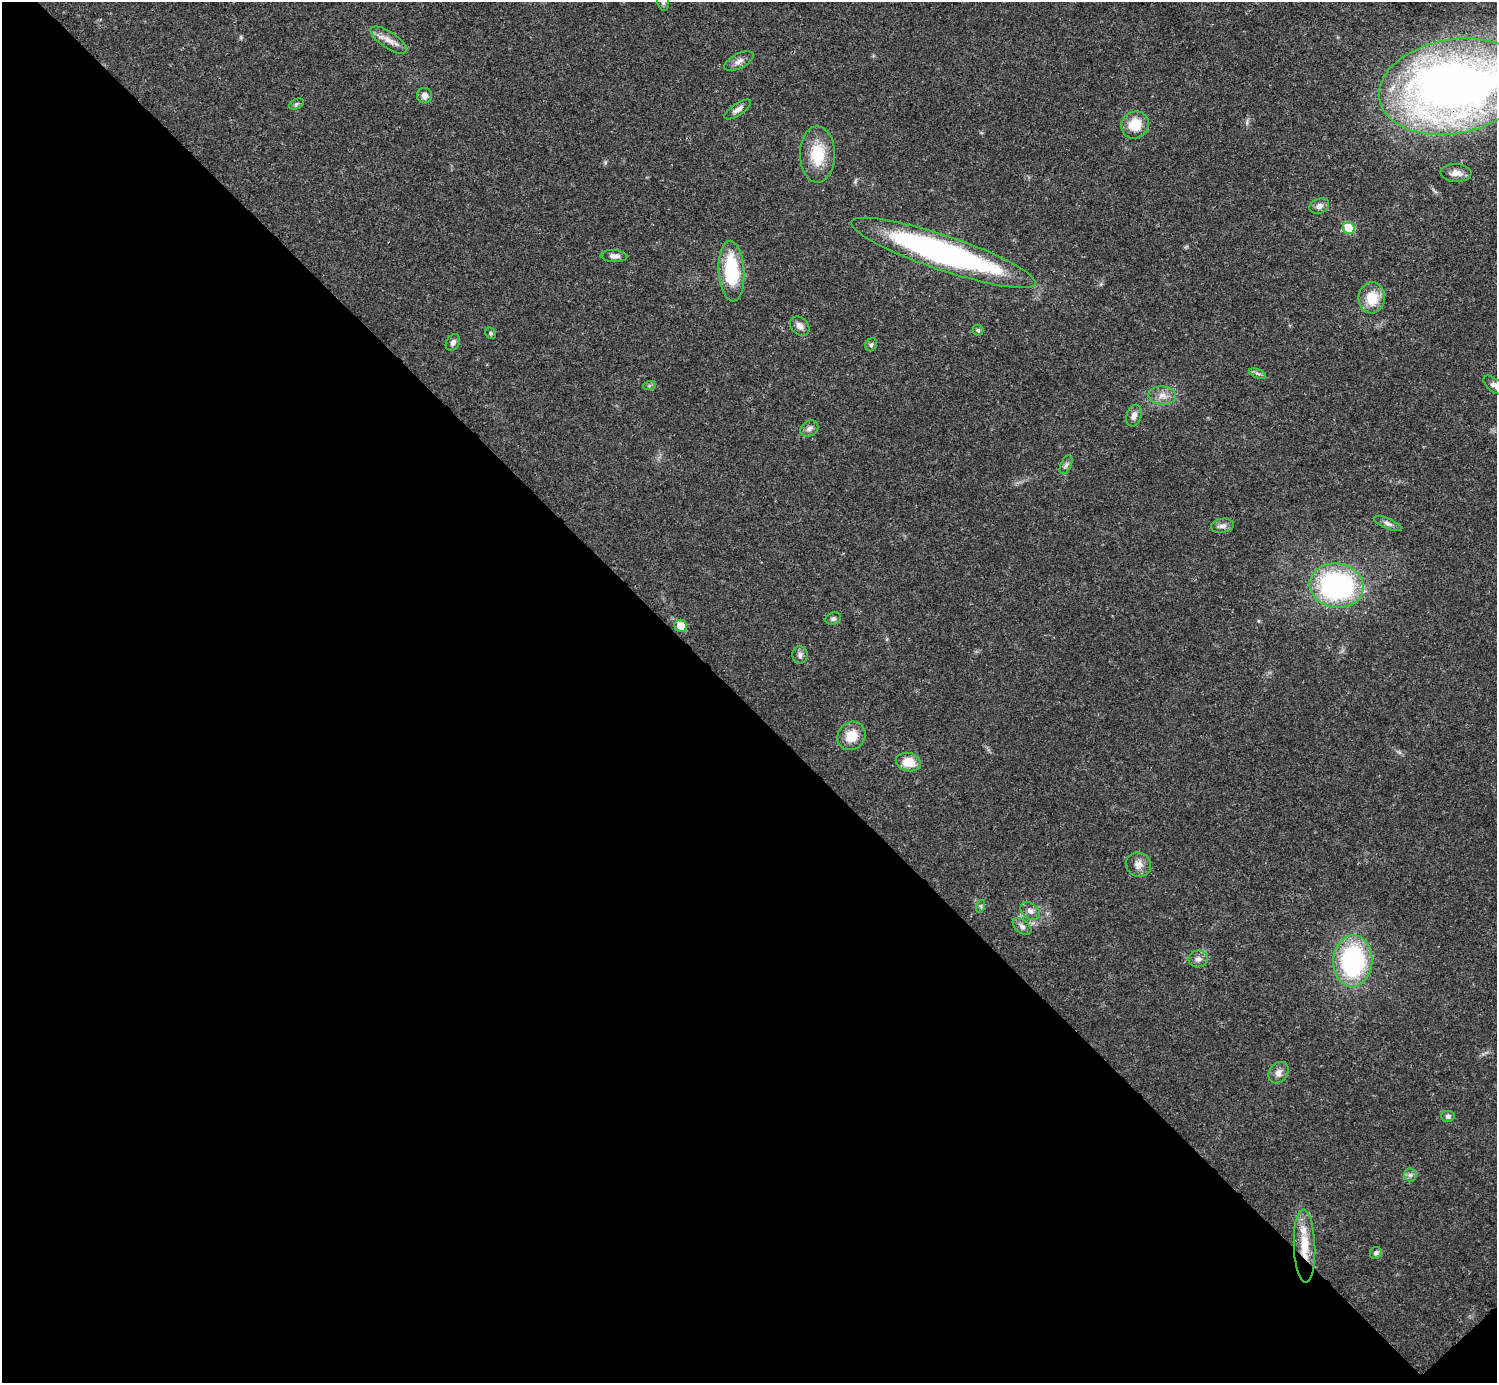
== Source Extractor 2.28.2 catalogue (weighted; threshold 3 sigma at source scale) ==
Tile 14 of 4 x 4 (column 2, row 4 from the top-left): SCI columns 1495-2989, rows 158-1538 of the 5981 x 5981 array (HDU 1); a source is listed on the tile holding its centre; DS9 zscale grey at full resolution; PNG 1499 x 1385 px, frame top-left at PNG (2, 2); each listed source drawn as its Kron ellipse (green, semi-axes under 4 px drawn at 4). Shown black and unused: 49% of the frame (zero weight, under 3 of 4 exposures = <1% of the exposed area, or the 3 px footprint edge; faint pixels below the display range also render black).
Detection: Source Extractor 2.28.2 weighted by HDU 2 'WHT'; one run over the whole footprint, this tile lists its part. Background 0.021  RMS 0.0022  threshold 0.00995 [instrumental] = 3 sigma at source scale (4.5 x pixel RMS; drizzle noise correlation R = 1.50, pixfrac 1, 0.05/0.05 arcsec/px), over >= 5 px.
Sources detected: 47; all 47 listed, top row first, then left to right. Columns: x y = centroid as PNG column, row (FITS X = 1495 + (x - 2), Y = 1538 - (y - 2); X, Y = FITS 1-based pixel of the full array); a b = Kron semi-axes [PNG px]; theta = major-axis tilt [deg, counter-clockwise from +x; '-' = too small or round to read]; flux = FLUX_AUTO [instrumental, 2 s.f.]
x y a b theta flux
663 2 8 5 -79 0.59
389 40 21 8 -33 2.2
739 61 16 7 27 1.3
1454 86 75 47 10 190
425 96 8 7 - 1.3
296 104 7 5 28 0.41
738 109 15 6 33 1.1
1135 125 14 13 - 4.9
817 154 28 17 -89 7.8
1456 173 15 9 -2 1.6
1319 206 10 7 20 1.3
1349 228 6 5 - 7.7
943 253 97 17 -19 69
614 256 13 6 -4 1.2
731 271 30 13 -86 15
1372 298 15 13 85 5.3
800 326 11 8 -45 1.4
978 330 5 5 - 0.36
491 333 6 5 - 0.38
453 342 9 6 59 0.8
871 345 7 5 58 0.45
1258 374 9 3 -19 0.53
1494 385 13 6 -38 1.1
649 386 6 4 18 0.34
1162 395 14 9 -3 1.9
1134 416 11 7 72 1.3
809 428 9 7 32 0.89
1066 465 10 5 65 0.59
1388 523 15 5 -22 0.87
1222 526 11 7 9 1.1
1337 586 27 22 -8 41
833 619 8 6 20 0.61
681 626 6 6 - 3.6
800 655 9 7 -87 0.81
851 736 15 13 48 4
908 762 12 9 -13 4
1138 865 13 12 - 1.9
981 906 6 4 73 0.37
1030 911 10 7 -37 1.2
1022 926 11 6 -38 0.88
1198 959 9 8 - 1.1
1353 961 26 19 87 31
1278 1073 11 9 53 1.4
1448 1116 7 5 -5 0.6
1410 1175 6 6 - 0.62
1304 1246 37 10 -88 6.7
1376 1253 6 5 - 0.62
Overlapping masked pixels (flux is a lower limit): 2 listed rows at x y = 1454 86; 1304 1246
Isophote crosses this tile's border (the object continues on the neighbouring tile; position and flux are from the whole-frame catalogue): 3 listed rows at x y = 663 2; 1454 86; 1494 385